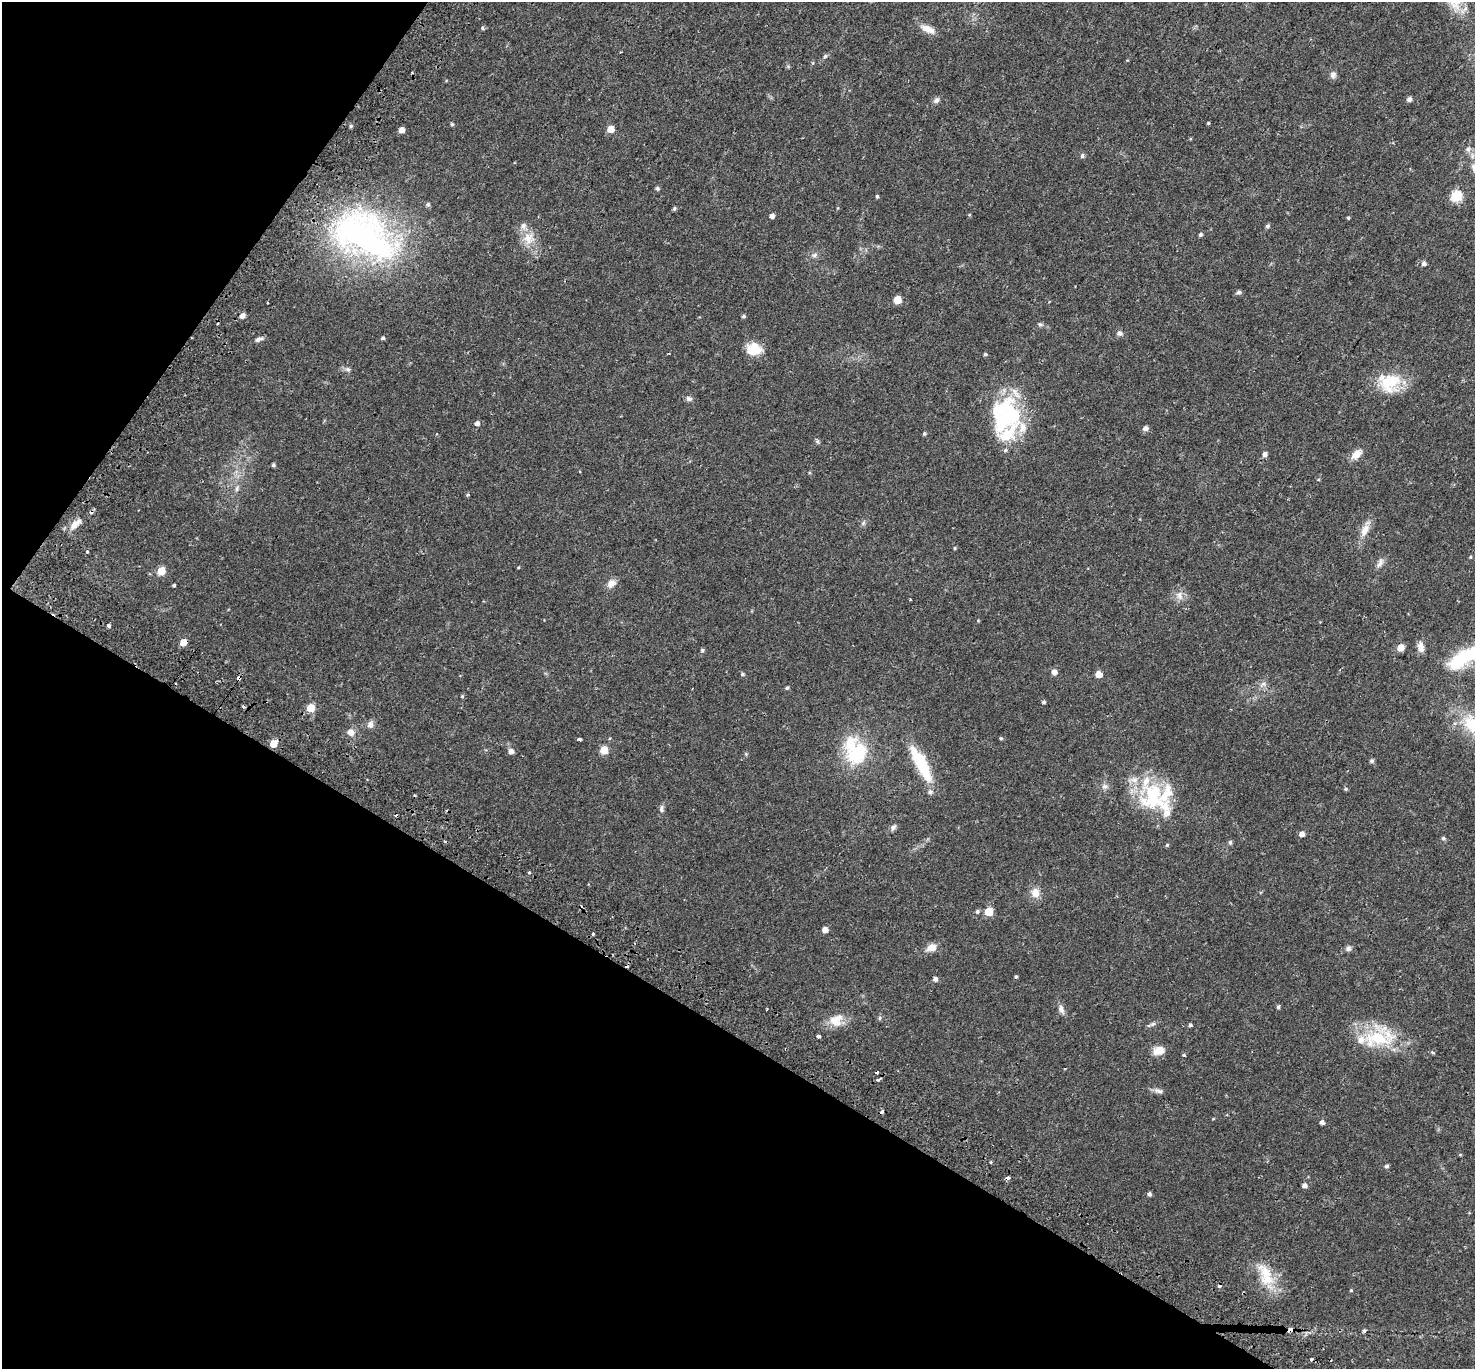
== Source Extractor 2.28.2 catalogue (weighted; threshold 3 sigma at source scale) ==
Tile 9 of 4 x 4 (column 1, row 3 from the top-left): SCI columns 71-1543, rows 1658-3024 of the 6044 x 6110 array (HDU 1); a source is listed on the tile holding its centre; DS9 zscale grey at full resolution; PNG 1477 x 1371 px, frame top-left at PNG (2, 2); no overlay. Shown black and unused: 31% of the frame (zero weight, under 2 of 3 exposures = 5% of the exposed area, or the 3 px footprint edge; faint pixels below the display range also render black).
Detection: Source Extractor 2.28.2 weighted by HDU 2 'WHT'; one run over the whole footprint, this tile lists its part. Background 0.0254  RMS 0.0035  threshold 0.0156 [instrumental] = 3 sigma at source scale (4.5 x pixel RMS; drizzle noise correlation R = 1.50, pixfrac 1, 0.0396/0.0396 arcsec/px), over >= 5 px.
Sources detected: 161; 1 inside a brighter object's white glare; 16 cosmic-ray / hot-pixel residue — not listed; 11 inside a brighter listed object's ellipse — not listed separately; the other 133 listed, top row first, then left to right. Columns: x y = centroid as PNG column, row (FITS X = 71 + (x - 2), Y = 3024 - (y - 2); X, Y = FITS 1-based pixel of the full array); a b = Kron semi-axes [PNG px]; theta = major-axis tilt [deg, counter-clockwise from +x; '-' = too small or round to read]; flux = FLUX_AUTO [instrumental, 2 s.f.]
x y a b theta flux
482 28 5 5 - 0.4
928 29 19 8 -25 3.1
825 56 6 5 - 0.7
813 63 5 3 - 0.32
1333 75 9 7 89 1.2
1409 99 5 5 - 1.1
936 100 8 6 45 1.1
1208 123 3 3 - 0.38
452 124 5 4 - 0.47
351 126 4 4 - 0.55
611 129 5 5 - 5.9
402 130 5 4 - 2.4
1468 149 8 7 - 1.1
1082 156 6 5 - 0.65
657 188 5 4 - 0.64
877 196 4 3 - 0.49
1456 196 6 6 - 26
428 204 6 6 - 0.68
674 209 5 4 - 0.55
772 216 5 4 - 1.4
1348 218 4 3 - 0.35
1267 226 5 5 - 0.67
1200 234 5 4 - 0.62
362 237 90 60 -34 84
529 238 19 16 -55 5.3
815 255 8 5 27 0.87
1424 263 5 5 - 1.1
1238 292 6 5 - 0.77
897 300 5 5 - 7
242 316 7 6 - 1.2
743 316 5 4 - 0.56
1040 324 7 5 -20 0.61
1120 333 8 7 - 1
383 338 4 4 - 0.67
259 339 11 5 22 1.1
754 349 19 14 -8 6.1
669 353 4 2 - 0.19
985 354 4 4 - 0.52
348 369 7 5 -20 0.81
1389 383 28 24 -4 12
689 399 9 6 -19 0.91
1005 415 45 34 75 34
477 423 6 5 - 1.1
1145 428 5 5 - 1.5
924 433 4 4 - 0.5
437 434 4 3 - 0.31
817 441 7 4 90 0.51
1265 454 5 5 - 1.2
1356 454 14 8 41 3.1
273 465 4 4 - 0.56
237 488 8 6 74 0.95
468 495 5 4 - 0.43
863 523 6 5 - 0.62
75 524 17 7 39 3.2
1365 530 19 9 64 3.4
955 548 4 4 - 0.34
87 551 3 3 - 1.1
1470 557 4 4 - 0.32
1380 563 15 7 69 1.5
518 567 4 3 - 0.27
161 571 5 5 - 10
611 583 12 9 44 2.2
174 585 3 3 - 0.42
1179 595 12 8 -71 2.1
910 600 4 2 - 0.22
978 621 5 3 - 0.24
108 626 4 4 - 0.57
183 642 5 4 - 4.9
1420 647 12 7 -84 2.4
1400 648 5 5 - 4.6
702 650 5 5 - 0.52
1054 672 5 5 - 1.9
742 674 5 5 - 0.56
1099 674 5 5 - 3.9
239 679 4 3 - 6.1
1263 684 12 5 44 1.1
787 688 5 4 - 0.51
462 696 5 4 - 0.34
1043 702 4 4 - 0.56
243 706 4 3 - 0.57
311 708 5 5 - 8.4
370 724 9 8 - 1.5
1472 725 35 20 -44 15
351 732 10 8 -53 2
1001 738 4 4 - 0.41
579 739 4 3 - 0.72
273 744 5 5 - 6.1
604 750 5 5 - 9
511 751 6 6 - 1.5
857 753 34 27 58 18
1372 761 5 5 - 0.68
921 764 45 12 -62 15
1105 786 10 7 9 1.2
1346 789 5 4 - 0.44
1154 797 46 33 -40 25
661 809 10 6 86 0.99
893 827 9 6 47 0.96
1302 834 5 5 - 1.9
1443 838 6 4 -15 0.52
1230 842 5 5 - 0.64
1167 845 5 5 - 0.42
1035 893 12 10 -90 3.1
977 911 6 5 - 0.64
989 912 5 5 - 9.7
825 930 5 4 - 2.6
593 934 3 3 - 0.44
932 947 10 7 16 3.3
1348 948 8 6 39 0.91
1016 977 4 3 - 0.45
935 979 5 5 - 1.1
1278 1007 5 4 - 0.55
767 1009 3 2 - 0.32
1061 1009 13 7 -74 1.5
880 1018 6 5 - 0.51
836 1020 19 16 39 4.9
1153 1024 9 5 26 0.83
1190 1025 4 4 - 0.55
818 1036 3 3 - 1.9
1377 1038 44 22 0 18
1159 1050 14 10 14 3.4
1183 1055 4 3 - 0.44
878 1080 5 3 - 1.8
1159 1091 15 6 -11 1.3
1213 1119 5 3 - 0.25
1322 1122 4 4 - 1.1
1460 1155 5 3 - 0.27
990 1162 5 3 - 0.3
1386 1166 5 5 - 0.71
1304 1186 5 5 - 1.4
1149 1194 5 5 - 0.78
1265 1272 28 18 -50 8.9
1351 1290 4 4 - 0.35
1364 1331 5 4 - 0.49
Overlapping masked pixels (flux is a lower limit): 2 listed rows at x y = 183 642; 239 679
Isophote crosses this tile's border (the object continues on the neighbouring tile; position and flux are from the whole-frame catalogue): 1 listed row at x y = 1472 725